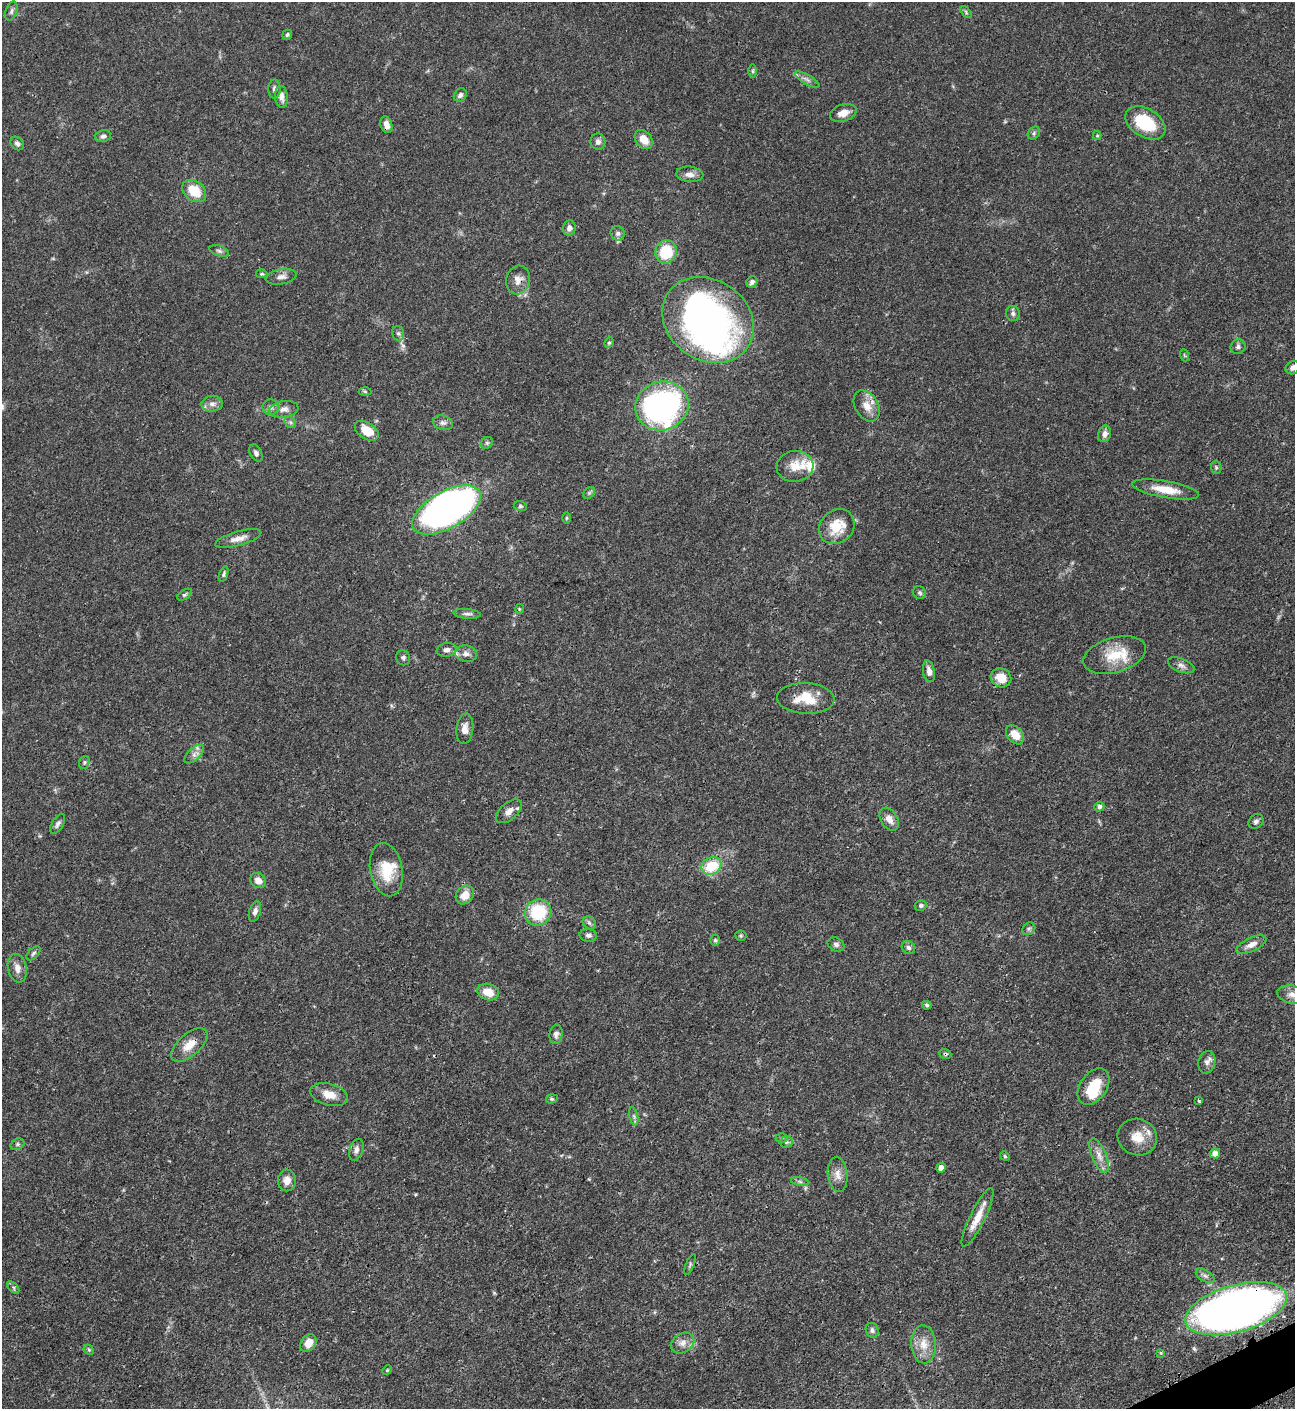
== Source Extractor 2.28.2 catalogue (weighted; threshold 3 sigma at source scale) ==
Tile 6 of 4 x 4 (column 2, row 2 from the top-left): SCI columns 1588-2880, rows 2826-4232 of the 5630 x 5648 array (HDU 1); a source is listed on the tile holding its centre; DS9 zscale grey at full resolution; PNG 1297 x 1411 px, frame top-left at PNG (2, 2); each listed source drawn as its Kron ellipse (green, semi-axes under 4 px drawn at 4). Shown black and unused: <1% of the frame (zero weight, under 3 of 4 exposures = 1% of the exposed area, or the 3 px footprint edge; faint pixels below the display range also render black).
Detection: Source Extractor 2.28.2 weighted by HDU 2 'WHT'; one run over the whole footprint, this tile lists its part. Background 0.0528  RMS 0.0031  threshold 0.0141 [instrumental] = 3 sigma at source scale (4.5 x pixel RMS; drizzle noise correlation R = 1.50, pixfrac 1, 0.05/0.05 arcsec/px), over >= 5 px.
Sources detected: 141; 1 too faint to see at this stretch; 3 inside a brighter object's white glare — neither listed nor drawn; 7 inside a brighter listed object's ellipse — not listed separately; the other 130 listed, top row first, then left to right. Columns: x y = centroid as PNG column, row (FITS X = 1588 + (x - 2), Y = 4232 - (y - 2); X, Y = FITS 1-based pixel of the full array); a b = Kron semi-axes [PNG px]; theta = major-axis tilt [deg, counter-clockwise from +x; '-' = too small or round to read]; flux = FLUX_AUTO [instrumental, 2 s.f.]
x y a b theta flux
11 11 10 5 72 0.83
966 12 7 4 -47 0.51
287 35 5 4 - 0.62
753 71 6 4 -90 0.51
807 80 14 4 -30 1.3
274 89 9 6 89 1.1
460 95 7 5 50 1
281 97 11 6 -84 1.8
843 113 13 8 18 2.9
1145 123 22 14 -31 14
386 125 8 5 -71 1.9
1034 133 7 5 49 0.72
1097 135 4 4 - 0.39
103 136 8 6 15 1
644 139 10 7 -50 4.4
598 142 8 7 - 1.4
17 143 7 5 -48 0.86
690 174 14 7 -5 2
194 191 13 9 -39 7.7
569 228 7 6 - 1.4
618 233 7 7 - 1
219 251 10 5 -18 0.8
666 252 11 10 - 11
262 274 6 4 -9 0.42
281 277 15 7 10 1.8
518 280 14 12 76 2.8
752 282 6 5 - 0.94
1013 313 7 7 - 1
708 320 48 40 -35 110
398 333 7 6 - 0.78
609 343 5 4 - 0.47
1238 347 7 7 - 0.95
1184 355 6 3 -71 0.35
1293 368 7 6 - 1.4
365 391 6 4 -2 0.42
212 404 11 8 6 1.7
662 406 27 24 17 94
867 406 16 11 -59 3.9
270 407 8 7 - 1.1
284 409 14 8 8 2
290 422 6 5 - 0.7
443 423 10 7 -16 1.3
367 431 13 8 -33 5.6
1105 434 8 6 75 1.5
487 443 6 5 - 0.65
256 453 9 6 -65 0.98
795 466 18 15 8 4.7
1216 468 6 5 - 0.59
1166 489 34 8 -10 6.6
589 493 7 5 45 0.58
520 506 6 5 - 0.57
446 510 38 18 29 120
566 518 6 4 89 0.4
837 527 19 16 41 8.5
238 539 24 7 15 2.8
224 574 8 4 70 0.58
920 593 7 6 - 0.65
185 595 8 4 32 0.58
519 609 5 3 - 0.3
467 614 13 5 -4 1
447 650 10 6 11 1.4
466 654 11 8 -12 1.8
1115 655 32 17 16 10
403 658 7 7 - 0.79
1181 665 14 6 -20 1.4
929 671 11 6 -79 2
1001 678 10 9 - 4.8
806 698 29 15 -2 7.8
465 729 15 8 84 2.5
1015 735 11 7 -48 4.4
194 754 12 6 43 1.4
84 762 6 5 - 0.53
1099 807 5 5 - 1.1
509 811 15 8 41 2.5
889 819 12 8 -58 2.7
1256 821 8 7 - 0.93
58 824 11 5 59 0.99
711 866 10 8 29 11
386 870 27 16 -79 9.2
258 881 8 7 - 2.4
465 895 10 8 49 3.7
921 905 6 5 - 0.83
255 911 10 5 72 1.3
538 912 14 13 - 16
589 923 7 5 -44 0.73
1029 929 7 5 44 0.72
588 935 9 6 -9 1
741 936 5 5 - 0.46
715 940 5 4 - 0.48
836 944 8 6 -25 1.1
1251 945 16 7 25 2.6
908 948 7 6 - 0.94
33 953 8 5 45 0.66
17 968 15 9 -77 2.3
488 992 11 8 -17 4.5
1292 994 15 9 -9 2.3
927 1005 5 4 - 0.58
556 1034 9 6 81 1.3
189 1045 22 11 41 4.5
945 1054 6 4 -20 0.54
1207 1062 11 8 76 1.6
1094 1086 20 13 55 9.1
329 1095 19 11 -15 4
552 1099 6 4 18 0.44
1199 1101 3 2 - 0.52
634 1116 9 4 -77 0.73
1137 1137 20 18 -20 5.4
782 1138 6 5 - 0.49
787 1142 6 5 - 0.63
17 1144 7 5 22 0.59
356 1150 11 6 70 1.3
1215 1153 5 5 - 2.3
1099 1155 18 7 -68 2.7
1005 1156 5 4 - 0.39
941 1168 4 4 - 2.1
838 1175 18 10 -83 2.8
287 1180 11 9 87 2.7
800 1181 9 4 -9 0.7
978 1217 32 7 64 5.1
690 1265 11 3 67 0.55
1205 1276 10 5 -32 1.1
13 1288 7 4 -47 0.56
1236 1309 52 23 16 290
872 1330 8 6 -64 0.86
308 1343 9 7 54 3.8
683 1343 12 9 33 2.2
923 1344 19 12 -88 4.6
89 1350 6 4 -45 0.43
1161 1353 4 3 - 0.46
387 1370 5 3 - 0.31
Overlapping masked pixels (flux is a lower limit): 5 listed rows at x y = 518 280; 806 698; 189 1045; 945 1054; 1236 1309
Isophote crosses this tile's border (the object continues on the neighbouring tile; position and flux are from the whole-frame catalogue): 2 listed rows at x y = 1293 368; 1292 994